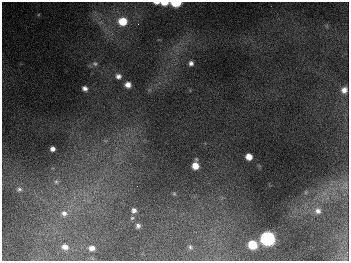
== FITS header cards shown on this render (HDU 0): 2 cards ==
NAXIS1  =                  347
NAXIS2  =                  259

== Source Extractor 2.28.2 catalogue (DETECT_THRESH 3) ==
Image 347 x 259 px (HDU 0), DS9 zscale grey, 1 PNG px = 1 image px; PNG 351 x 263 px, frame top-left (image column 1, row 259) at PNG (2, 2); no overlay
Background 682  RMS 52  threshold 157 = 3 sigma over >= 5 px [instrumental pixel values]
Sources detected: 28; all 28 listed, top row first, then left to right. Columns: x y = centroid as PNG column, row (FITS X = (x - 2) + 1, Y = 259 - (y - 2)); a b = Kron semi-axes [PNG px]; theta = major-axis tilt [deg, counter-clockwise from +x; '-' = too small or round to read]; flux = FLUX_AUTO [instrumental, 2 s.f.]
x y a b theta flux
156 3 6 3 -3 1.3e+04
164 3 7 4 0 3.5e+04
176 3 7 4 1 1.3e+05
122 21 9 8 - 8.7e+04
138 24 3 3 - 3.3e+03
191 63 5 5 - 1.2e+04
95 64 8 7 - 1.1e+04
118 76 7 7 - 1.4e+04
128 85 6 5 - 2.3e+04
85 88 5 4 - 1.3e+04
344 90 8 7 - 2.1e+04
52 149 5 4 - 1.4e+04
249 157 6 5 - 3.5e+04
195 166 6 6 - 4.1e+04
56 182 8 6 75 1.1e+04
345 184 7 4 -71 8.7e+03
19 189 8 7 - 1.1e+04
174 194 5 5 - 4.3e+03
134 210 6 6 - 1.3e+04
318 211 9 9 - 2.0e+04
64 213 11 10 - 2.6e+04
132 218 6 5 - 5.1e+03
138 226 5 5 - 9.8e+03
267 239 7 7 - 1.1e+06
252 245 6 6 - 1.2e+05
65 247 7 6 - 1.9e+04
190 247 6 5 - 5.9e+03
92 248 5 4 - 1.9e+04
At the frame edge (FLAGS 8, measured only in part): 3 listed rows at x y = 156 3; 164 3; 176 3